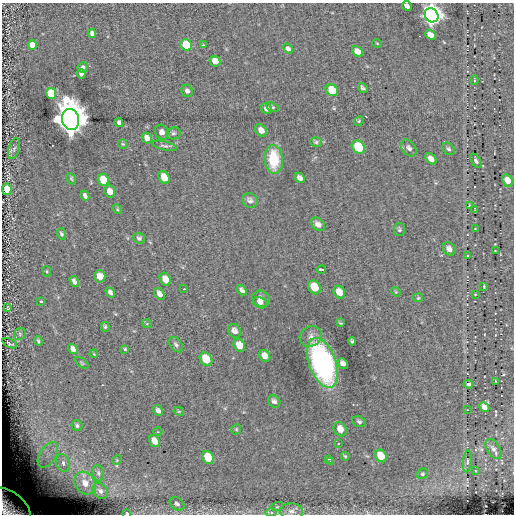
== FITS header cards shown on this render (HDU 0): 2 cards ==
NAXIS1  =                  512
NAXIS2  =                  512

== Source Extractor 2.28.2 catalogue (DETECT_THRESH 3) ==
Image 512 x 512 px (HDU 0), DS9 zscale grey, 1 PNG px = 1 image px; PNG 516 x 516 px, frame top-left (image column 1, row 512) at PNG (2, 3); each listed source drawn as its Kron ellipse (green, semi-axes under 4 px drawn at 4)
Background 0.0347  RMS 5.2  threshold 15.7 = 3 sigma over >= 5 px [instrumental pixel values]
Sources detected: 130; all 130 listed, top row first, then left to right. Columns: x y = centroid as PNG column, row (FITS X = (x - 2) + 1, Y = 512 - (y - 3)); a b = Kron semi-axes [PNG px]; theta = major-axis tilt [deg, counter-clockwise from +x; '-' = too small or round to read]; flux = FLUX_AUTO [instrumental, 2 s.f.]
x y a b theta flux
407 6 5 4 - 1.9e+03
432 15 7 6 - 3.0e+05
92 33 4 4 - 1.7e+03
430 35 6 4 -42 4.4e+03
377 43 5 3 - 2.6e+02
32 45 5 4 - 4.5e+03
186 45 6 5 - 1.6e+04
203 45 3 3 - 2.9e+02
288 49 5 4 - 1.1e+03
357 51 6 4 -39 3.9e+03
215 61 5 5 - 3.6e+03
83 67 5 5 - 9.8e+02
81 74 5 4 - 1.7e+03
474 80 5 3 - 3.8e+02
363 88 5 3 - 7.6e+02
332 90 7 5 -42 8.6e+03
187 91 6 5 - 1.2e+03
51 94 5 5 - 2.0e+04
272 107 7 4 -26 5.1e+02
266 109 6 5 - 9.7e+02
70 119 10 8 -77 1.1e+06
359 121 5 4 - 4.0e+02
119 123 4 3 - 8.9e+02
261 130 6 5 - 2.2e+03
162 132 7 6 - 1.9e+03
173 133 7 6 - 8.4e+02
147 138 6 5 - 1.8e+03
316 142 6 5 - 6.3e+02
123 144 5 5 - 4.2e+02
164 146 13 4 -13 9.6e+02
358 147 7 6 - 1.7e+04
409 148 9 6 -52 1.4e+03
14 149 11 5 73 1.1e+03
448 149 7 5 -45 8.0e+02
274 159 14 9 -85 1.4e+04
431 159 6 4 -48 2.3e+03
476 161 8 4 -57 8.6e+02
164 177 7 5 -63 4.8e+03
300 178 6 4 -43 1.3e+03
71 179 6 4 -65 5.0e+02
103 180 6 5 - 9.2e+03
508 180 6 5 - 3.8e+03
7 189 5 4 - 6.9e+03
110 191 6 5 - 3.0e+03
85 196 5 4 - 1.2e+03
250 201 8 7 - 1.3e+03
470 205 3 2 - 3.2e+02
117 209 5 4 - 4.0e+02
475 210 4 2 - 3.3e+02
318 224 8 5 -40 1.6e+03
475 229 3 2 - 2.3e+02
399 230 7 5 82 6.6e+02
61 234 6 4 -70 6.8e+02
139 238 6 5 - 8.3e+02
449 249 7 6 - 1.9e+03
495 251 3 2 - 2.4e+02
467 256 3 2 - 2.5e+02
321 269 4 3 - 8.7e+02
47 271 5 3 - 3.4e+02
100 276 6 5 - 3.2e+03
165 279 7 5 -61 3.1e+03
74 281 6 4 -58 1.3e+03
484 286 3 2 - 3.1e+02
314 287 7 6 - 6.9e+03
184 289 2 2 - 2.3e+02
242 290 5 4 - 1.1e+03
110 292 5 4 - 1.1e+03
339 292 7 5 -59 3.2e+03
396 292 5 4 - 3.4e+02
159 294 6 4 -57 1.7e+03
475 294 3 3 - 2.7e+02
418 298 5 4 - 4.1e+02
261 299 9 7 -32 1.6e+03
41 302 3 3 - 1.3e+03
260 303 7 5 -23 1.2e+03
8 308 3 2 - 3.2e+02
340 323 3 2 - 3.2e+02
147 324 5 3 - 3.2e+02
105 327 5 3 - 5.4e+02
234 331 7 6 - 1.6e+03
20 334 6 5 - 7.1e+02
311 336 11 10 - 2.3e+03
38 341 5 3 - 5.0e+02
352 341 4 4 - 6.7e+02
10 343 8 2 -28 4.7e+02
176 345 9 5 -53 9.8e+02
239 345 7 5 -58 3.7e+03
73 349 5 4 - 1.9e+03
125 349 4 4 - 4.2e+02
94 354 4 3 - 2.8e+02
265 356 6 5 - 2.4e+03
206 359 7 5 -53 8.0e+03
82 363 8 4 -36 4.8e+02
322 363 26 13 -70 7.8e+04
343 363 6 4 -48 1.5e+03
495 381 3 2 - 1.9e+02
468 384 5 3 - 6.7e+02
274 401 7 5 -43 1.2e+03
484 407 5 4 - 1.8e+03
467 410 3 2 - 2.1e+02
158 411 6 4 -61 1.1e+03
179 411 5 4 - 4.1e+02
359 422 7 5 -24 8.6e+02
77 426 5 5 - 7.4e+02
236 429 5 4 - 4.5e+02
340 429 7 6 - 3.3e+03
158 432 4 3 - 2.8e+02
154 441 6 5 - 3.2e+03
338 444 3 3 - 2.9e+02
493 449 11 6 -58 1.4e+03
48 455 14 8 58 3.9e+03
345 456 4 4 - 4.6e+02
381 456 6 5 - 7.7e+03
208 457 7 5 -55 1.1e+04
328 459 3 3 - 5.2e+02
117 460 5 4 - 3.7e+02
467 461 11 4 83 6.7e+02
330 462 3 2 - 6.3e+02
63 463 9 7 -70 3.2e+03
475 471 3 2 - 2.4e+02
98 473 8 5 -80 9.1e+02
422 474 6 5 - 5.9e+02
85 483 12 9 -54 4.9e+03
100 491 9 6 -47 1.2e+03
177 504 8 6 -39 1.0e+03
9 507 25 15 -39 1.3e+04
277 507 6 3 18 4.6e+02
292 511 11 8 -4 1.8e+03
271 512 6 4 0 5.3e+02
127 513 3 3 - 2.6e+03
At the frame edge (FLAGS 8, measured only in part): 4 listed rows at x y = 407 6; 432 15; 9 507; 127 513